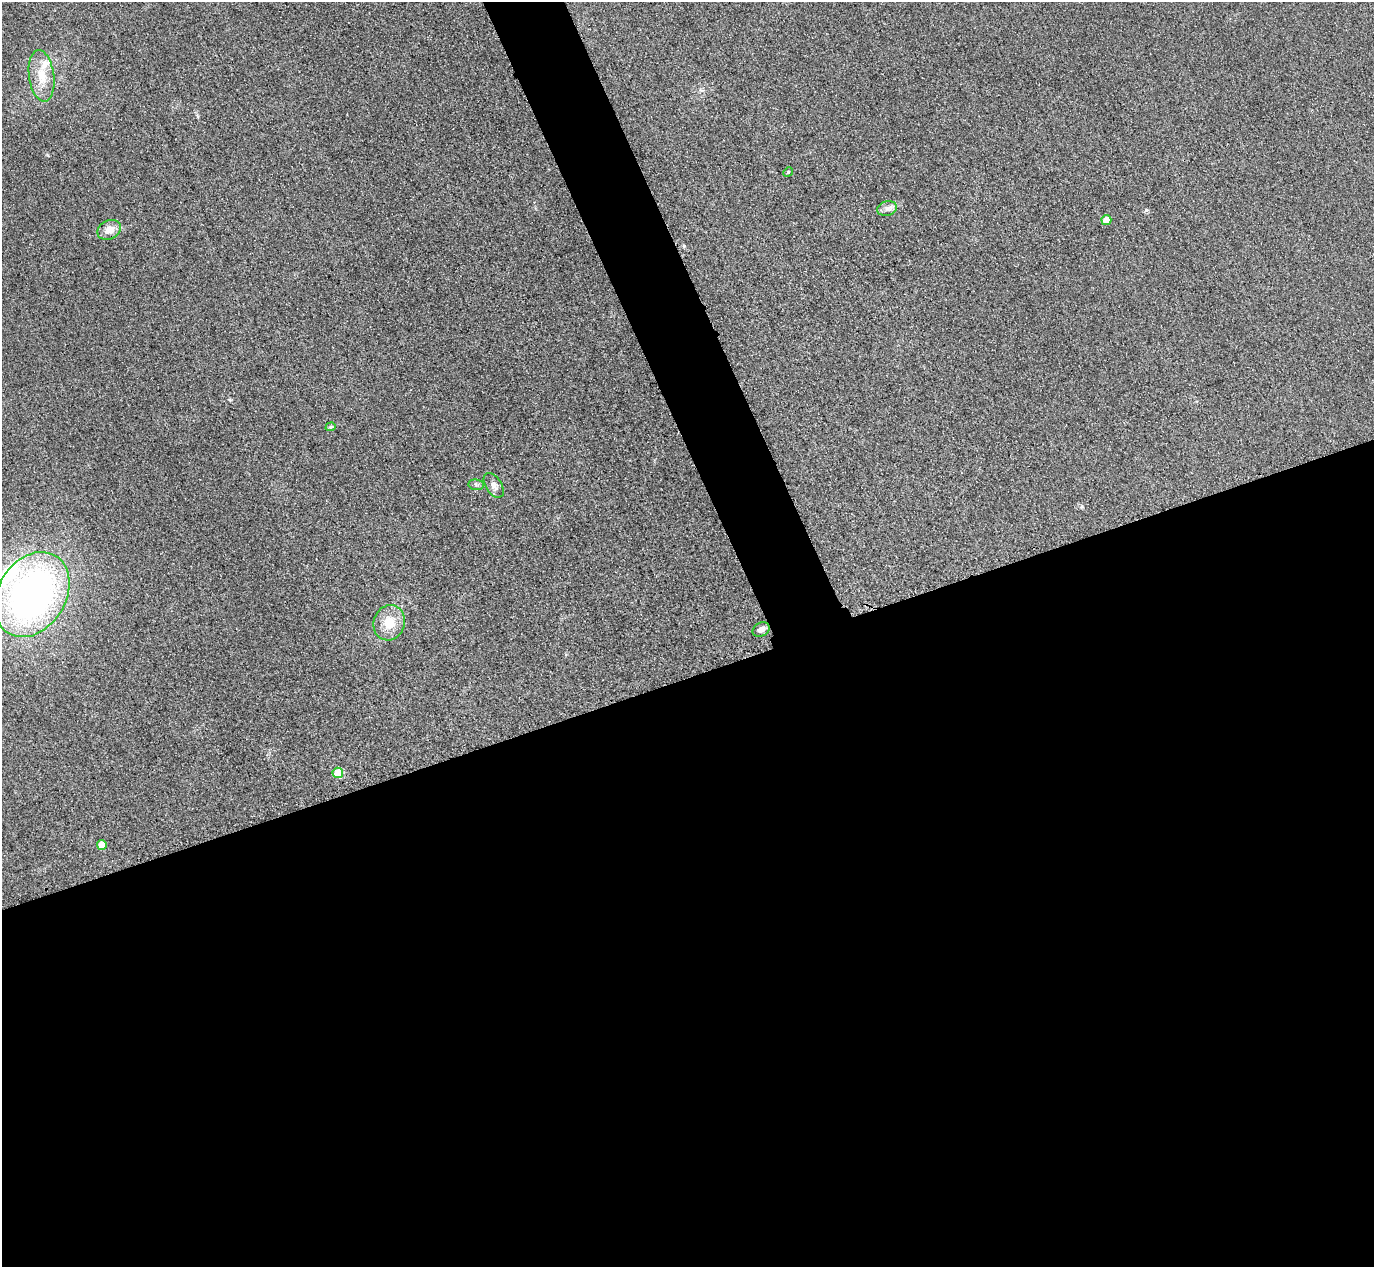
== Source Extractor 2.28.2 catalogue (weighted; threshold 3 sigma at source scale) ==
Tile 15 of 4 x 4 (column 3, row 4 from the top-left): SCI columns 2773-4144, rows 303-1567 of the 5546 x 5533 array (HDU 1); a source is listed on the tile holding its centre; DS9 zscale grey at full resolution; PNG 1376 x 1269 px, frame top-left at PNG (2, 2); each listed source drawn as its Kron ellipse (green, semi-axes under 4 px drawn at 4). Shown black and unused: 50% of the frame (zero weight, under 3 of 4 exposures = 3% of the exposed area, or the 3 px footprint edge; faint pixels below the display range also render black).
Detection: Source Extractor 2.28.2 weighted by HDU 2 'WHT'; one run over the whole footprint, this tile lists its part. Background 0.133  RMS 0.019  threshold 0.0842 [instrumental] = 3 sigma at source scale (4.5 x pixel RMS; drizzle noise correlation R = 1.50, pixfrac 1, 0.05/0.05 arcsec/px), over >= 5 px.
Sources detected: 15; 2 inside a brighter listed object's ellipse — not listed separately; the other 13 listed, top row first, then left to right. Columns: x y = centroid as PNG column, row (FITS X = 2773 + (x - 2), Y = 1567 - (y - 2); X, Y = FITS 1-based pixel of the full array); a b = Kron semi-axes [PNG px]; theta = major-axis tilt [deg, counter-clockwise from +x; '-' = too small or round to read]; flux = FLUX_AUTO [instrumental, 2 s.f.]
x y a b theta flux
42 76 26 12 -82 41
788 172 5 4 - 1.9
887 208 10 7 12 8.4
1106 220 5 5 - 23
109 230 12 9 25 21
331 427 5 4 - 2.6
476 485 7 5 -9 3.9
494 485 14 8 -58 10
32 595 45 34 58 780
389 623 18 15 71 39
761 629 9 6 28 11
338 773 5 5 - 48
102 845 5 5 - 20
Unlisted compact peaks at least as high as the median listed source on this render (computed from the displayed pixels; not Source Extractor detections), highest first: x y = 1146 210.